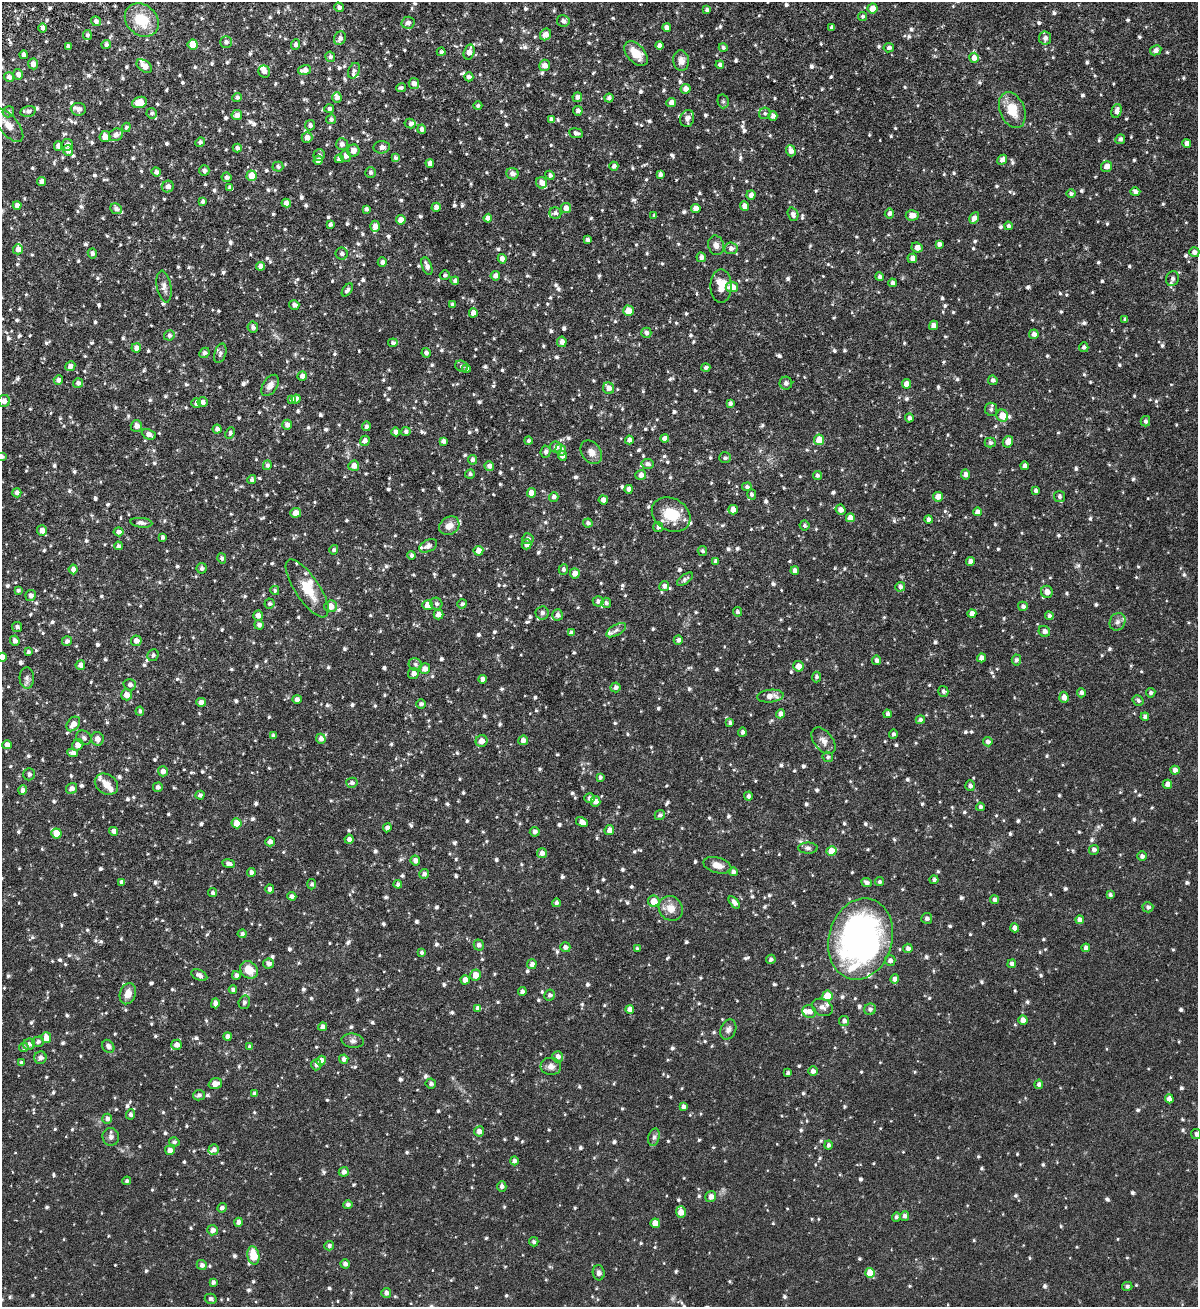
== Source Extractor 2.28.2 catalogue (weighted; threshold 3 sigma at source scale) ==
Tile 11 of 4 x 4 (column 3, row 3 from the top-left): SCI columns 2685-3880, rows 1365-2669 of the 5247 x 5337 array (HDU 1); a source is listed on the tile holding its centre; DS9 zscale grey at full resolution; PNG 1200 x 1309 px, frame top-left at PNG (2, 2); each listed source drawn as its Kron ellipse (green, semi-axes under 4 px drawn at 4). Shown black and unused: <1% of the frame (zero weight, under 6 of 12 exposures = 3% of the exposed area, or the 3 px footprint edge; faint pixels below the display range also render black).
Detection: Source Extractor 2.28.2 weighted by HDU 2 'WHT'; one run over the whole footprint, this tile lists its part. Background 0.0729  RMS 0.0051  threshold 0.021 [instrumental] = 3 sigma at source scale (4.09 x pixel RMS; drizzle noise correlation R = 1.36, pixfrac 0.8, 0.05/0.05 arcsec/px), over >= 5 px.
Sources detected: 1319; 28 inside a brighter listed object's ellipse — not listed separately; of the other 1291, all 500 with FLUX_AUTO >= 1.11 (the completeness limit of this list) listed and drawn (791 fainter detections not listed), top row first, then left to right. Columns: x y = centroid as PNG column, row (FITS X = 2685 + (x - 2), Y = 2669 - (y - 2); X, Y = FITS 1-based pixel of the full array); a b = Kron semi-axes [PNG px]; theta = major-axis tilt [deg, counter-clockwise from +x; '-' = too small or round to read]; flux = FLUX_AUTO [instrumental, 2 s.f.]
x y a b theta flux
339 7 5 4 - 1.4
872 8 5 5 - 4.6
707 10 4 3 - 1.4
863 16 4 4 - 1.1
142 20 18 15 -44 15
96 21 5 5 - 1.5
563 21 6 5 - 1.9
408 23 6 6 - 2
832 27 4 3 - 1.3
42 28 5 4 - 1.4
667 28 4 4 - 2.9
545 34 6 5 - 2.9
87 35 5 4 - 1.1
340 38 7 6 - 1.9
1045 38 6 6 - 2.4
226 42 6 6 - 1.6
193 44 5 5 - 8.7
106 45 5 4 - 1.4
296 45 5 4 - 1.7
660 45 4 4 - 2.7
68 46 4 4 - 1.2
723 48 4 4 - 1.2
889 48 5 4 - 1.4
1156 50 6 4 28 1.8
441 52 4 4 - 1.3
469 52 7 5 73 3.3
636 54 14 9 -47 8.4
23 55 4 4 - 2.2
330 57 5 5 - 1.3
974 58 5 5 - 2.7
681 61 10 8 -85 3.1
33 64 5 5 - 2.5
544 65 6 5 - 3
720 65 4 4 - 1.6
144 66 9 5 -37 3.5
305 70 7 4 14 3
264 71 6 5 - 2.7
354 71 8 5 65 1.5
18 74 5 5 - 2.1
9 77 5 5 - 2.2
469 77 4 4 - 1.5
414 83 5 5 - 2.4
401 88 5 4 - 1.2
686 89 5 5 - 3
237 97 5 4 - 1.3
337 97 5 4 - 1.9
577 97 5 4 - 1.8
609 98 4 4 - 1.5
723 101 7 5 -75 1.2
140 102 7 5 19 7.7
671 102 5 4 - 2.6
478 106 4 4 - 1.2
78 109 7 6 - 2.2
329 109 5 4 - 1.3
1012 110 19 12 -68 9.9
28 111 8 5 12 1.5
578 111 5 4 - 1.7
1117 111 7 5 74 2.3
8 112 6 5 - 1.1
152 113 5 5 - 1.2
765 113 6 5 - 1.1
237 115 5 5 - 2.3
773 116 5 4 - 2.3
331 119 5 5 - 1.3
551 119 4 4 - 1.6
687 119 9 7 75 2.6
410 124 5 5 - 1.5
8 125 20 9 -50 5.2
310 125 5 5 - 1.5
126 127 4 4 - 1.2
422 129 4 4 - 2.2
576 133 7 4 -7 1.5
116 135 7 6 - 2.9
105 137 5 5 - 3.2
307 138 5 5 - 2.6
1120 139 5 4 - 1.5
200 142 5 4 - 1.4
1187 143 4 4 - 2.8
342 144 6 6 - 2
67 145 6 5 - 1.9
58 146 4 4 - 2.4
382 147 8 6 5 1.9
237 148 4 4 - 1.8
68 151 5 5 - 2.9
353 151 6 6 - 3.3
791 151 5 4 - 2.8
319 155 6 5 - 1.3
346 156 6 5 - 2.1
396 158 4 4 - 1.4
339 159 4 4 - 2.5
318 160 5 4 - 2.3
1002 160 5 4 - 2.6
430 163 4 4 - 2.7
614 166 4 4 - 1.9
1107 166 5 5 - 3
278 167 5 5 - 1.2
204 170 5 5 - 1.5
156 172 5 4 - 1.5
370 172 5 5 - 1.3
512 174 6 5 - 2.1
660 174 4 3 - 1.3
550 175 5 4 - 1.3
252 176 5 5 - 7
227 177 5 5 - 1.5
42 181 4 4 - 2.1
542 183 6 5 - 3.3
168 186 6 6 - 2.5
230 188 4 4 - 2
1135 192 5 4 - 1.8
1071 194 4 4 - 1.2
751 195 5 4 - 2
203 202 4 4 - 1.4
286 203 4 4 - 2.6
17 206 4 4 - 2.5
744 206 4 4 - 2.6
436 207 4 4 - 2.7
566 208 5 5 - 2.8
696 208 4 4 - 3.8
116 209 6 5 - 1.8
366 209 4 3 - 1.3
555 213 6 5 - 1.5
889 213 5 4 - 1.9
793 214 7 5 -72 2
912 215 6 5 - 3.7
654 216 4 3 - 1.2
488 218 4 4 - 2.7
974 218 6 4 60 2.5
401 220 5 4 - 3.4
330 224 4 3 - 1.3
375 226 5 5 - 2.9
1008 226 4 4 - 1.3
587 240 4 4 - 1.6
939 244 4 4 - 2
716 245 10 8 -73 2.6
917 247 5 5 - 3.2
731 248 6 6 - 2
18 249 5 5 - 3.1
1194 252 5 5 - 1.9
92 253 5 4 - 1.5
342 254 6 6 - 1.7
701 257 5 4 - 1.8
912 258 5 4 - 2.8
502 259 4 4 - 2.5
382 262 4 4 - 1.8
261 266 4 4 - 2.6
427 266 9 5 -70 2.5
445 275 5 5 - 1.2
495 276 4 4 - 2.6
879 277 4 3 - 1.4
1172 279 7 6 - 1.8
455 281 4 4 - 1.5
892 283 4 4 - 1.7
721 286 17 10 90 7
164 287 16 7 -79 2.6
732 287 6 5 - 6.1
347 290 7 4 56 1.5
294 305 5 4 - 2
453 305 4 4 - 1.3
628 311 5 5 - 5.7
473 313 4 4 - 4
1125 320 4 3 - 1.3
933 325 5 4 - 2.7
253 327 5 5 - 1.7
646 333 5 5 - 1.5
1034 334 5 4 - 2.1
169 335 5 5 - 1.4
562 342 5 4 - 2.8
393 343 4 4 - 1.3
1084 347 5 5 - 1.4
136 348 5 4 - 2.4
204 353 5 4 - 1.6
220 353 10 5 73 1.6
426 353 5 4 - 1.7
70 366 5 4 - 2.4
461 366 7 5 -27 1.2
706 368 4 4 - 1.3
466 369 4 4 - 1.5
302 376 5 4 - 2.4
58 380 5 4 - 1.8
993 380 5 4 - 1.5
78 383 5 4 - 1.8
786 383 6 6 - 2
907 384 5 4 - 4
270 385 12 7 57 2.9
608 388 6 5 - 2.7
296 399 4 4 - 1.6
292 400 4 3 - 1.4
4 401 6 6 - 2.7
202 402 5 5 - 1.7
196 403 5 5 - 1.7
730 403 4 3 - 1.2
991 409 7 6 - 1.3
1002 416 6 5 - 6.8
909 418 4 4 - 1.5
1145 421 5 5 - 1.2
287 425 5 5 - 2.3
136 426 6 5 - 2.8
366 426 5 4 - 1.4
217 429 4 4 - 1.8
406 431 4 4 - 1.3
395 432 4 4 - 2.2
230 433 6 4 66 1.2
149 434 7 5 -25 2.5
665 439 4 4 - 2.6
629 440 4 4 - 2.2
819 440 5 5 - 7.7
365 441 5 5 - 1.9
443 441 4 4 - 1.8
528 441 4 4 - 1.1
1008 442 6 5 - 3.6
990 443 5 5 - 1.2
556 447 6 5 - 1.9
561 450 6 5 - 2.2
546 452 6 5 - 1.6
591 452 13 9 -54 3.3
562 456 5 4 - 2
2 457 4 4 - 1.2
725 458 6 5 - 1.2
473 460 5 4 - 1.7
648 464 6 5 - 1.7
267 465 5 4 - 1.4
354 466 5 5 - 3.1
489 466 5 4 - 2.3
1025 466 4 4 - 2.2
470 474 5 4 - 1.2
965 474 5 4 - 1.9
641 475 5 5 - 2.5
817 475 4 4 - 1.2
252 480 4 4 - 1.2
747 487 5 4 - 1.3
629 489 4 4 - 2.4
1036 491 4 3 - 1.5
17 493 4 4 - 1.9
531 493 4 4 - 4.1
752 494 5 4 - 1.3
1059 496 5 5 - 1.2
554 497 5 4 - 1.6
938 497 5 5 - 3.7
603 500 4 4 - 2.7
733 510 5 4 - 4
841 510 5 4 - 2.7
977 512 4 4 - 2.3
296 513 5 5 - 3.5
671 515 20 16 -31 14
850 518 4 4 - 4.9
929 520 4 4 - 2
141 523 11 5 -7 1.6
588 523 4 4 - 1.5
804 525 5 4 - 1.1
449 526 10 8 34 4
658 527 5 5 - 1.6
42 531 5 5 - 2.7
118 532 5 4 - 2
163 537 4 3 - 1.2
528 539 5 5 - 1.4
527 544 5 5 - 2.6
118 546 4 4 - 1.3
428 546 9 6 26 2.4
334 550 5 4 - 1.1
478 551 5 5 - 3.4
702 551 5 4 - 1.2
412 555 4 4 - 1.2
222 558 5 4 - 1.2
716 561 4 4 - 1.4
970 561 4 4 - 2.4
202 568 5 5 - 1.3
73 569 5 4 - 2.1
563 569 5 4 - 1.4
795 571 4 4 - 2
575 573 5 5 - 3.7
685 579 9 4 36 1.2
664 586 5 5 - 1.8
900 587 5 5 - 1.4
307 588 34 12 -56 12
18 590 4 3 - 1.1
275 590 5 4 - 1.1
1047 592 6 6 - 3.3
31 595 5 5 - 1.8
598 601 5 5 - 1.6
606 603 5 4 - 1.3
269 604 5 5 - 1.2
436 604 6 5 - 1.2
462 604 5 4 - 1.2
428 605 5 5 - 5
331 606 6 5 - 4.6
1023 606 5 4 - 1.5
737 612 5 4 - 1.2
542 613 6 6 - 1.9
972 613 4 4 - 2.9
438 614 5 5 - 3.2
557 615 5 5 - 1.8
258 616 5 5 - 2.5
1049 616 4 4 - 1.5
1118 622 9 7 61 1.9
259 625 5 4 - 1.7
17 627 5 5 - 1.5
616 630 11 5 31 1.5
1044 631 6 5 - 2.2
571 633 4 4 - 1.8
678 640 4 4 - 1.6
15 641 5 4 - 2
67 641 5 4 - 1.7
136 641 5 5 - 2.6
28 652 4 3 - 1.2
153 655 6 5 - 1.3
2 657 4 4 - 4.1
982 658 4 4 - 3
877 660 5 4 - 2
1016 660 5 4 - 1.3
415 664 7 6 - 1.2
80 665 5 4 - 2.5
798 666 5 5 - 4.6
425 669 5 5 - 2.2
413 673 5 5 - 2.5
816 677 5 4 - 1.2
27 678 10 7 -87 1.8
483 679 4 4 - 2.6
130 685 6 6 - 2
616 687 5 5 - 1.6
943 691 5 5 - 1.3
1081 693 4 4 - 1.6
1151 693 5 4 - 1.1
127 695 5 5 - 3.4
770 696 13 6 5 3.9
1064 697 5 4 - 2.7
297 699 4 4 - 1.9
1138 700 5 5 - 1.3
201 702 4 4 - 2.9
421 704 4 4 - 1.4
140 711 4 4 - 1.1
781 714 4 4 - 2.7
887 714 4 4 - 1.3
1145 717 4 4 - 1.6
920 720 5 4 - 1.3
730 723 4 4 - 1.4
73 724 8 6 50 3.6
742 732 4 4 - 1.6
893 734 5 4 - 1.3
273 736 4 4 - 1.3
84 737 8 6 -33 1.3
97 739 7 6 - 2.9
321 739 5 4 - 2.2
523 740 5 4 - 2.2
482 741 6 6 - 2.8
824 741 15 9 -52 3.3
988 742 5 4 - 1.7
7 745 4 4 - 2.3
78 745 6 5 - 3.1
73 753 5 4 - 2.1
828 757 5 5 - 1.1
1175 770 4 4 - 2.4
163 771 5 5 - 2.6
29 774 6 5 - 1.5
600 777 4 4 - 1.2
352 783 6 5 - 1.4
106 784 12 9 -35 4.3
1167 784 4 4 - 2.6
970 786 5 5 - 1.7
158 787 5 4 - 1.6
72 788 6 5 - 2
23 790 5 4 - 2.2
200 795 4 4 - 1.5
748 796 4 4 - 1.3
589 798 5 4 - 1.7
595 802 5 5 - 2.3
980 807 4 4 - 1.3
660 815 5 5 - 1.3
582 822 6 4 -29 2.8
237 823 5 5 - 6.6
387 828 4 4 - 2.2
609 830 5 4 - 2.9
114 831 4 4 - 2.6
535 832 5 5 - 1.7
56 834 5 5 - 6.2
349 839 4 4 - 1.7
270 842 5 4 - 2.3
808 848 10 5 -1 1.5
1094 850 5 5 - 1.7
832 851 5 5 - 8.4
542 853 5 5 - 2.3
1142 856 5 5 - 1.7
415 861 5 5 - 2.2
228 863 6 4 -9 1.8
717 865 14 7 -16 4.3
251 872 4 4 - 1.7
733 872 5 4 - 1.4
424 874 5 4 - 1.3
934 880 4 4 - 1.2
122 882 4 4 - 1.7
866 882 5 4 - 1.5
879 882 4 4 - 1.1
312 884 5 4 - 1.2
398 884 4 4 - 1.7
270 889 4 4 - 2
212 893 4 4 - 1.2
1110 895 4 3 - 1.1
292 896 4 4 - 1.6
994 900 4 4 - 1.4
654 901 6 5 - 6.4
734 902 7 4 -52 2.2
556 903 4 4 - 1.4
1148 907 5 5 - 1.3
671 908 13 11 -53 5.1
927 918 5 5 - 1.7
1080 920 4 4 - 2.6
1015 928 4 4 - 2.2
242 934 4 4 - 1.3
861 939 41 32 74 160
479 945 5 5 - 1.7
565 947 5 5 - 1.7
908 948 5 4 - 1.8
1086 948 4 4 - 2.1
637 949 4 3 - 1.1
421 953 4 4 - 1.1
771 959 5 4 - 1.3
890 960 5 5 - 1.7
269 963 5 5 - 2
532 964 5 5 - 2.4
1012 964 4 4 - 1.8
249 970 9 8 - 7.3
199 975 8 5 -25 2
236 975 4 4 - 1.6
476 975 5 5 - 4.9
895 979 4 4 - 2.6
465 980 4 4 - 3.1
233 989 4 4 - 1.5
522 991 4 4 - 1.5
128 994 11 8 72 4.5
550 995 5 5 - 1.3
827 996 5 5 - 8.8
244 1002 7 5 72 1.2
215 1003 5 4 - 2.4
822 1007 11 8 -25 2.2
478 1008 4 4 - 2.5
630 1009 4 4 - 2.7
870 1009 6 5 - 1.5
809 1012 7 6 - 2.6
1023 1020 5 4 - 2.8
844 1021 5 5 - 1.7
322 1027 4 4 - 2
728 1030 10 7 66 1.9
228 1037 4 4 - 2.1
46 1038 5 5 - 6
353 1041 11 7 -6 1.9
38 1042 6 5 - 1.4
29 1044 6 5 - 1.7
177 1045 5 5 - 2.5
108 1046 7 5 -54 2
250 1046 4 4 - 1.3
24 1048 5 4 - 1.1
558 1057 5 5 - 2.4
40 1058 6 6 - 2
344 1059 4 4 - 1.9
321 1061 5 4 - 3.8
21 1063 4 4 - 1.3
316 1065 5 5 - 1.7
551 1066 10 8 -7 2.7
813 1071 5 4 - 1.9
788 1073 4 3 - 1.2
215 1084 7 5 17 4.2
431 1084 5 5 - 1.4
1039 1084 4 4 - 1.7
254 1094 4 4 - 1.6
199 1095 6 5 - 1.3
1169 1099 4 4 - 2.9
683 1107 4 4 - 1.7
130 1114 5 4 - 1.5
107 1119 5 5 - 1.9
479 1131 5 5 - 2.4
1196 1134 5 5 - 1.4
111 1137 9 8 - 1.8
654 1137 9 5 74 1.4
174 1142 5 4 - 1.1
828 1145 4 4 - 1.3
170 1150 5 4 - 2.9
214 1150 5 5 - 2
514 1161 4 4 - 1.5
344 1172 5 4 - 2.1
127 1181 4 4 - 1.2
502 1187 5 4 - 1.7
711 1197 6 5 - 2.3
348 1204 5 4 - 1.4
222 1208 5 4 - 1.5
681 1212 5 5 - 4.6
905 1216 5 4 - 1.5
896 1217 5 4 - 1.2
238 1222 4 4 - 1.8
655 1223 5 4 - 4.9
212 1230 5 5 - 2.6
534 1242 5 4 - 1.1
329 1246 5 4 - 1.4
253 1255 9 6 -78 9.9
345 1264 5 4 - 1.6
202 1265 5 5 - 1.9
599 1273 8 6 -88 1.5
870 1273 5 5 - 8
213 1282 4 4 - 1.4
1127 1286 5 4 - 1.3
386 1293 5 4 - 2.3
211 1299 6 5 - 1.2
Isophote crosses this tile's border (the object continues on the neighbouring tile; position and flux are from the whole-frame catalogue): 4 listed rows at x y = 4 401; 2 457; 2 657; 1196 1134